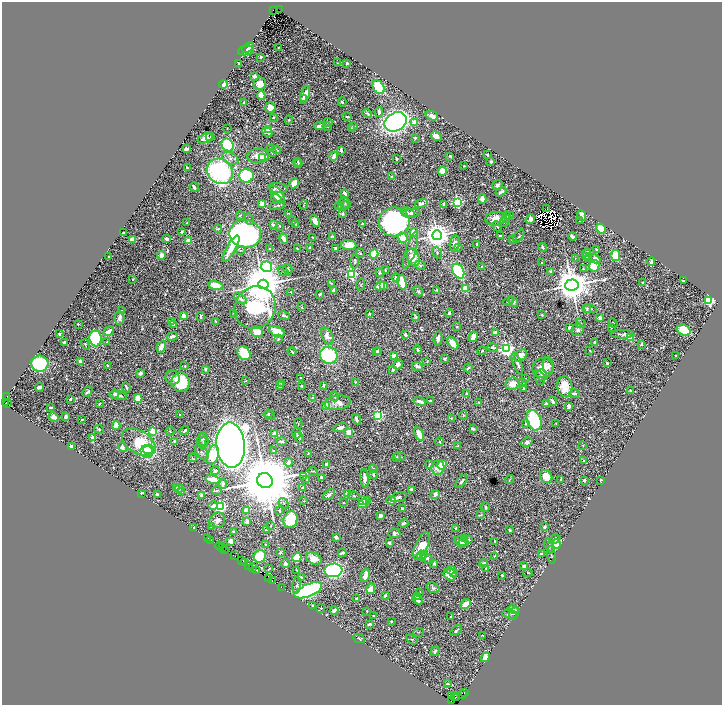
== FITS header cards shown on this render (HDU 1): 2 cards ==
NAXIS1  =                 1440
NAXIS2  =                 1405

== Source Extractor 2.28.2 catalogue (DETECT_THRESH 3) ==
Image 1440 x 1405 px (HDU 1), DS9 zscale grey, zoomed out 1/2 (1 PNG px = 2 x 2 image px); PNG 724 x 707 px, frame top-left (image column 1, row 1405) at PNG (2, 2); each listed source drawn as its Kron ellipse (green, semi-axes under 4 px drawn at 4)
Background 1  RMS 0.013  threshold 0.0401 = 3 sigma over >= 5 px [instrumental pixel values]
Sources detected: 1120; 104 cannot appear on this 1/2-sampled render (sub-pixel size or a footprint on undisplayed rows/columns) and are neither listed nor drawn; of the other 1016, the 500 brightest by FLUX_AUTO listed and drawn (516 fainter detections omitted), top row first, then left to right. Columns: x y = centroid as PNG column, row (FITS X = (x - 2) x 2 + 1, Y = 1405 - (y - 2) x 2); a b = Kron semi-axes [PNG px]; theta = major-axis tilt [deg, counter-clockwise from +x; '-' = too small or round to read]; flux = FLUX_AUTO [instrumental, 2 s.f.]
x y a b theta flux
273 10 2 1 - 260
279 10 2 1 - 66
248 48 7 2 41 14
278 48 2 2 - 3.7
246 50 8 4 10 16
261 57 3 2 - 5.6
239 63 3 2 - 4.3
337 63 3 2 - 3.2
347 63 2 2 - 21
254 76 3 3 - 19
224 84 4 4 - 56
260 84 6 6 - 34
379 87 7 5 -54 210
261 95 4 3 - 82
305 95 9 4 72 27
303 99 4 3 - 5.8
244 102 4 2 - 9.8
342 102 4 3 - 7.5
270 107 5 5 - 31
379 112 5 2 - 20
367 113 5 2 - 6.8
347 116 4 2 - 4.9
432 116 6 4 -26 22
274 117 3 2 - 3.2
289 120 4 4 - 4.1
328 122 4 3 - 7
396 122 12 9 28 2400
414 122 4 3 - 49
319 126 5 3 - 14
354 126 2 2 - 12
327 127 4 3 - 5.2
227 128 2 2 - 3.1
351 128 3 2 - 3.7
268 129 3 3 - 240
267 132 5 3 - 24
436 136 5 4 - 23
210 137 4 2 - 3.2
205 138 8 4 20 18
415 138 3 2 - 6.2
228 145 7 5 -54 230
271 148 3 3 - 4.1
186 149 3 3 - 18
276 150 4 2 - 7.1
341 150 4 2 - 5.7
272 153 3 2 - 5
487 154 2 2 - 17
258 156 11 7 4 34
334 156 5 3 - 36
450 156 3 3 - 3.9
263 157 3 3 - 240
230 158 8 5 -28 12
396 159 3 2 - 8.3
298 162 4 3 - 4.5
491 162 2 2 - 10
298 164 4 3 - 3.2
464 166 2 2 - 4.8
187 168 3 2 - 3.8
220 171 14 12 -39 770
442 171 4 3 - 94
246 176 7 6 - 310
391 176 2 2 - 8.6
294 183 5 3 - 45
497 185 5 5 - 9.3
194 187 5 2 - 15
278 188 10 5 -8 9
501 192 6 3 34 12
345 193 4 2 - 19
277 194 10 5 -50 33
276 199 6 3 -40 15
482 199 5 3 - 21
457 202 4 3 - 590
345 203 6 5 - 5.7
421 203 6 4 14 11
262 204 3 2 - 89
444 204 3 3 - 10
277 205 8 2 13 6.2
304 205 4 2 - 2.9
339 206 5 3 - 6.8
343 206 6 3 38 2.9
546 208 2 1 - 46
407 212 7 4 -15 8.3
288 213 3 2 - 3.1
411 213 9 4 7 12
342 214 4 3 - 9.7
509 215 3 3 - 3.4
582 215 5 3 - 25
240 216 4 4 - 7.7
506 217 6 4 74 7.3
249 219 6 3 -75 3.9
496 219 10 6 7 44
530 219 5 4 - 22
293 221 3 2 - 6.4
315 221 6 4 -55 28
505 221 7 4 61 5.8
579 221 2 2 - 3.2
394 222 15 14 - 800
187 223 2 2 - 2.9
362 224 3 3 - 6.4
273 225 3 3 - 10
296 225 2 2 - 3.3
280 226 2 2 - 3.5
497 226 5 2 - 5.9
218 229 4 3 - 5.3
601 229 5 4 - 67
182 232 4 3 - 4.4
414 232 4 3 - 67
123 233 2 2 - 6.3
245 234 16 14 -9 1700
437 235 5 5 - 5900
332 236 4 3 - 3.2
500 236 3 2 - 7.3
519 236 7 3 54 3.8
572 236 4 3 - 17
312 237 2 2 - 4.4
403 238 5 4 - 61
167 239 4 3 - 19
284 239 5 3 - 22
132 240 3 3 - 35
512 240 2 2 - 6.8
188 241 2 2 - 94
455 244 8 5 81 15
476 244 2 2 - 4.7
349 245 7 5 -4 66
310 247 2 2 - 10
458 247 3 2 - 6.3
542 247 4 2 - 7.5
335 248 3 3 - 10
231 249 15 4 60 46
270 249 3 2 - 8.1
297 249 3 2 - 2.9
241 250 5 3 - 3.5
411 250 19 5 73 16
596 250 3 2 - 8.3
360 253 5 2 - 3.2
437 253 6 4 -67 6.7
586 253 4 3 - 16
374 254 4 4 - 76
161 255 4 4 - 22
615 256 5 4 - 89
109 257 2 2 - 3.6
587 257 3 3 - 13
413 258 9 6 -69 54
575 258 4 3 - 3.4
589 258 3 2 - 5
595 259 6 4 -28 19
355 261 7 4 85 6.7
651 262 4 3 - 7
542 263 3 2 - 3.4
420 265 5 4 - 6.5
482 266 3 2 - 3.4
594 266 6 5 - 160
266 267 5 5 - 1200
288 269 5 3 - 6.1
583 269 4 3 - 3.2
385 270 3 2 - 3.7
283 271 6 4 -36 4.7
458 271 8 5 -61 330
551 271 4 3 - 14
380 273 5 4 - 6.5
351 275 4 3 - 470
396 278 4 4 - 11
133 279 4 3 - 3
683 281 3 2 - 3.7
402 282 8 3 -78 140
643 282 2 2 - 6.2
331 283 2 2 - 5.4
263 284 5 4 - 21000
216 285 7 4 -13 130
361 285 6 4 76 3.5
384 285 4 3 - 16
572 285 6 5 - 13000
380 286 5 4 - 53
465 288 3 3 - 140
333 290 3 2 - 7.8
437 290 4 3 - 4.5
418 291 5 3 - 5.9
291 292 2 2 - 4.1
320 294 3 2 - 6
240 299 7 3 -35 13
508 301 5 3 - 3.7
709 301 3 3 - 590
513 302 6 4 -53 14
302 307 2 2 - 5.4
255 308 22 20 58 820
587 309 4 3 - 4.8
590 309 6 3 -11 8.5
121 310 3 2 - 4.2
233 313 2 2 - 3
449 313 4 2 - 11
369 314 3 2 - 6.4
542 315 3 3 - 4.8
184 316 3 3 - 92
284 316 6 3 -12 7.4
201 317 4 2 - 6.5
416 317 3 3 - 4.3
120 318 7 5 -90 20
600 318 2 2 - 51
172 321 3 2 - 10
216 321 4 2 - 5.1
581 323 5 4 - 5.6
613 323 5 3 - 5.4
78 324 2 2 - 5
173 325 3 3 - 7.3
457 327 3 2 - 3.7
611 327 3 2 - 4.9
570 328 4 4 - 12
578 330 6 6 - 11
684 330 7 5 -20 130
109 331 5 3 - 24
277 331 8 4 -23 70
257 332 6 5 - 64
496 333 2 2 - 64
59 334 3 2 - 11
623 334 11 4 0 12
405 335 3 2 - 9.6
172 336 5 3 - 17
327 336 9 5 -64 30
473 337 5 3 - 29
95 338 8 6 -84 330
438 338 7 3 80 16
630 338 3 3 - 170
279 339 3 3 - 3.9
107 342 2 2 - 2.9
594 342 3 3 - 7.3
64 343 3 3 - 8.1
453 343 7 4 -52 61
85 344 5 3 - 5.3
641 344 3 2 - 5
161 347 6 4 60 35
493 348 5 3 - 11
506 349 4 4 - 1100
418 350 4 3 - 6.7
376 351 2 2 - 6.2
378 351 2 2 - 4.6
482 351 4 3 - 3.7
590 351 3 2 - 2.9
292 352 4 2 - 4.1
244 353 7 6 - 150
329 355 9 8 - 350
520 355 7 5 41 32
394 356 2 2 - 55
676 356 3 2 - 7.9
445 359 3 3 - 6.3
427 361 3 2 - 3.8
80 362 3 3 - 41
517 363 12 3 -69 14
607 363 3 2 - 8.5
40 364 8 8 - 310
398 364 5 4 - 17
107 365 2 2 - 3.4
185 366 2 2 - 4.2
418 366 6 3 -18 12
548 366 8 5 -87 15
468 368 4 2 - 7.1
543 368 10 10 - 68
205 369 3 3 - 5.7
393 370 3 3 - 7.8
140 373 4 4 - 11
542 375 6 5 - 8.7
173 378 7 7 - 13
300 378 3 3 - 3
540 378 7 5 -69 8.3
525 379 2 2 - 3.6
245 381 3 2 - 3.6
181 382 10 9 - 200
355 382 2 2 - 4
523 382 4 3 - 3.8
282 383 3 2 - 4.5
512 384 7 6 - 42
323 385 3 2 - 5.4
279 386 4 2 - 20
301 386 4 3 - 5
565 386 10 7 -82 61
39 387 4 3 - 18
126 387 5 2 - 5.7
523 388 3 2 - 4.5
630 391 4 2 - 4.1
87 392 6 3 47 8.3
114 394 5 4 - 5.7
467 394 3 3 - 8.7
574 394 5 3 - 12
7 396 2 1 - 110
118 396 8 3 -12 12
334 396 5 3 - 5.8
138 398 4 4 - 100
313 398 2 2 - 7.5
70 399 3 2 - 7.4
420 401 6 3 -18 14
430 401 2 2 - 6.1
552 401 5 2 - 11
479 402 3 3 - 3.7
5 403 4 2 - 230
338 403 13 7 8 37
546 403 2 2 - 31
8 404 3 1 - 120
100 404 4 2 - 4.5
326 406 3 3 - 57
568 406 4 2 - 21
51 407 3 2 - 6
268 414 4 4 - 4.6
180 415 2 2 - 6.4
269 415 6 3 -10 3.4
378 415 4 3 - 450
463 415 4 4 - 4.5
66 416 4 3 - 11
54 417 5 4 - 18
451 418 3 3 - 3.2
356 419 5 3 - 13
82 420 2 2 - 4.3
534 420 10 7 -68 340
526 423 4 3 - 5.3
556 423 2 2 - 3.3
298 424 5 3 - 3.4
116 425 4 3 - 46
340 427 7 4 13 17
99 429 5 3 - 5.6
473 429 4 3 - 10
184 430 5 2 - 6.6
153 431 3 3 - 140
170 431 4 3 - 3
349 432 4 3 - 52
275 433 4 3 - 53
297 433 5 3 - 5.4
419 434 7 3 -65 54
299 437 6 3 -54 8.4
93 438 3 2 - 53
202 439 7 4 76 7.5
174 441 3 2 - 4.7
282 441 5 3 - 8
139 442 18 11 -32 200
204 442 7 4 72 12
439 442 4 2 - 3.9
527 442 6 3 27 11
231 445 22 14 -86 8800
583 445 2 2 - 3.7
71 446 3 3 - 23
458 446 3 2 - 4.4
122 447 5 3 - 16
149 449 6 4 5 130
273 451 3 2 - 7.7
147 452 6 6 - 170
202 452 9 5 -56 8.9
308 453 2 2 - 6.8
213 455 10 6 74 150
396 457 3 2 - 5
400 457 5 4 - 5.2
192 458 4 2 - 2.9
584 461 3 2 - 6.9
288 462 4 3 - 13
326 464 3 2 - 10
430 465 3 2 - 16
442 465 5 4 - 43
373 468 4 3 - 3.9
438 468 7 6 - 49
215 471 4 3 - 11
313 471 5 3 - 2.9
374 475 4 2 - 8.2
304 477 3 3 - 3.6
321 477 3 2 - 7
546 477 7 5 -59 63
364 478 9 3 -85 22
307 479 2 2 - 5.9
561 479 3 2 - 8.4
213 480 7 3 -14 69
510 480 5 1 - 3.4
584 480 3 2 - 11
601 480 4 2 - 3.4
265 481 8 7 - 61000
461 481 8 2 49 8.2
223 484 5 4 - 12
177 488 2 2 - 9.2
302 488 4 3 - 5.9
179 489 4 2 - 21
412 489 4 3 - 6.6
217 490 5 3 - 3.5
182 491 4 3 - 5.4
141 493 4 2 - 5.4
157 494 3 3 - 8.8
347 494 3 2 - 19
201 495 3 2 - 7.3
329 495 7 3 40 11
435 495 5 3 - 16
354 496 6 3 -6 4.2
398 497 8 4 16 8.5
391 500 4 3 - 31
304 501 3 3 - 3.3
363 501 3 3 - 45
366 501 4 4 - 17
284 503 6 4 -52 4.5
343 503 2 2 - 3.4
363 504 5 3 - 31
213 506 5 4 - 18
221 507 3 3 - 630
485 507 5 3 - 5.1
403 509 3 2 - 9.6
246 510 4 3 - 60
279 510 4 3 - 3.3
481 515 3 2 - 4.1
380 516 3 3 - 32
217 520 8 7 - 19
290 520 8 7 - 180
247 521 3 3 - 20
403 523 5 3 - 6.5
212 526 4 3 - 12
271 526 2 2 - 4.9
544 527 3 3 - 7
194 528 2 2 - 15
456 528 3 3 - 5.7
267 530 3 2 - 11
510 530 3 2 - 3.8
234 531 3 3 - 8
394 533 6 4 -6 14
336 537 3 2 - 13
207 538 2 1 - 26
464 538 3 3 - 25
469 539 3 2 - 4.6
555 539 6 3 33 5.6
211 540 2 1 - 9.3
231 541 4 3 - 30
462 541 7 3 -14 48
495 541 3 2 - 4
389 543 3 2 - 13
462 544 2 2 - 9.1
556 544 5 4 - 44
266 545 3 3 - 4.4
219 546 5 1 - 20
422 546 15 6 66 91
549 546 8 3 -68 4.7
223 548 3 1 - 97
225 550 2 1 - 53
280 552 4 3 - 4.5
342 553 4 2 - 7.1
542 554 4 2 - 7.5
421 555 5 3 - 39
424 555 3 2 - 20
551 555 9 2 -80 4
234 556 3 1 - 91
260 556 6 6 - 170
494 556 2 2 - 3
297 558 4 4 - 120
427 558 7 4 -37 15
314 559 8 5 -28 42
242 560 3 1 - 53
245 563 3 1 - 58
434 563 2 2 - 17
484 563 4 3 - 18
285 564 4 4 - 7.2
249 565 2 1 - 120
524 566 3 2 - 12
252 568 3 2 - 150
486 568 2 2 - 4.7
269 569 3 2 - 3.3
256 570 2 1 - 100
297 570 3 2 - 3
333 570 9 6 8 700
451 570 4 3 - 6
453 573 4 3 - 9
528 573 5 2 - 3.1
450 574 7 5 -34 29
365 575 7 3 77 39
502 575 3 2 - 4
301 578 4 3 - 7.5
269 579 3 2 - 130
272 581 3 1 - 79
297 585 8 4 83 5.8
281 587 2 1 - 56
433 588 6 5 - 8.3
371 589 5 4 - 61
308 590 15 6 23 750
419 592 3 3 - 4.2
385 595 3 2 - 6.9
417 597 4 2 - 5.2
357 598 4 3 - 4.1
418 600 5 4 - 9.4
466 604 6 3 42 67
313 606 3 2 - 3
321 608 2 2 - 3.7
514 609 6 3 -34 7.4
334 610 4 2 - 21
367 611 2 2 - 3.1
510 614 7 4 -9 5.2
514 614 6 4 63 5.3
374 616 2 2 - 4.1
451 617 2 2 - 5.5
391 621 2 2 - 3.3
369 624 3 2 - 9.9
456 631 6 3 36 8.6
418 632 5 3 - 2.9
483 635 3 2 - 3.7
359 638 6 3 -26 5.1
412 639 6 3 -35 3.2
435 651 5 3 - 7.3
486 657 5 3 - 43
447 684 3 2 - 3.5
464 693 2 1 - 24
451 695 3 1 - 150
462 695 4 1 - 100
454 696 4 2 - 190
456 698 2 1 - 63
452 701 3 2 - 41
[516 fainter detections neither listed nor drawn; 104 sub-pixel or undisplayed-footprint detections neither listed nor drawn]